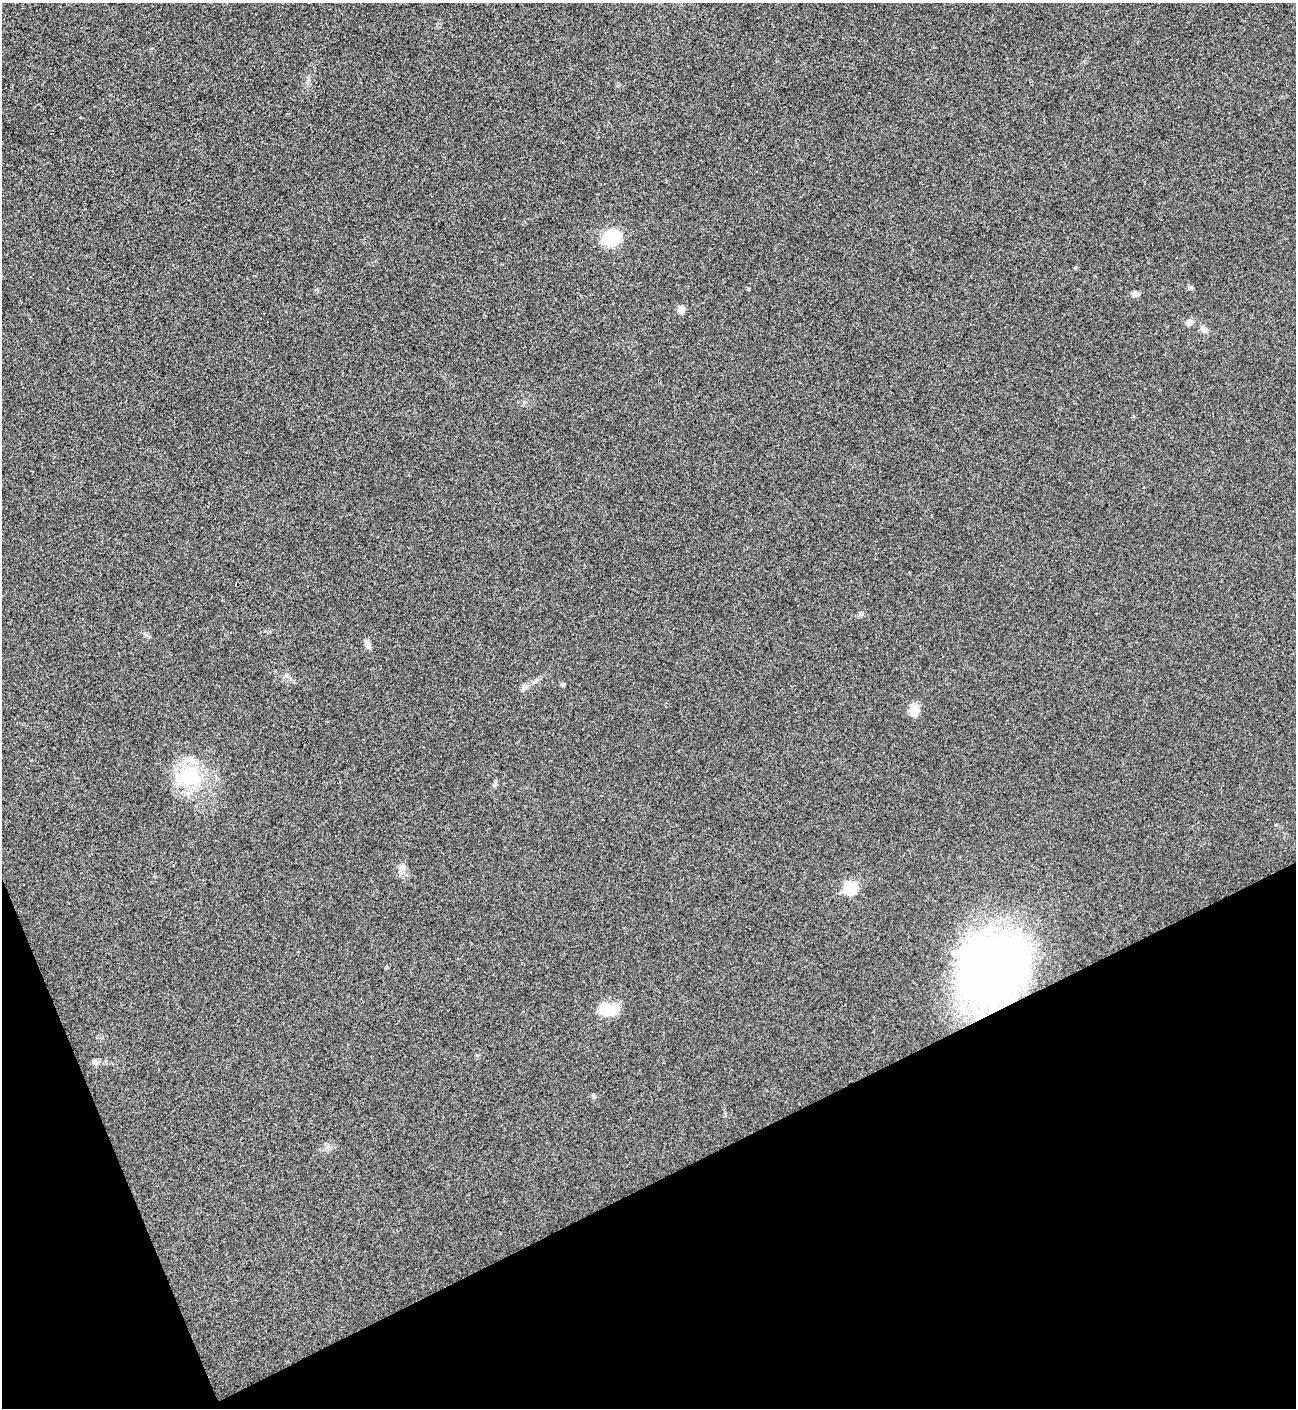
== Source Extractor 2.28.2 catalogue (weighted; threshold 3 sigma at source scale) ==
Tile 14 of 4 x 4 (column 2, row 4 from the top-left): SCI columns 1586-2879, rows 3-1408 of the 5624 x 5637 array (HDU 1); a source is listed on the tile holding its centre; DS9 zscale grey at full resolution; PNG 1298 x 1410 px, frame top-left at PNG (2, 3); no overlay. Shown black and unused: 20% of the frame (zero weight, under 3 of 4 exposures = <1% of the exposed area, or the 3 px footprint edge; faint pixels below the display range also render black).
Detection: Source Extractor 2.28.2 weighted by HDU 2 'WHT'; one run over the whole footprint, this tile lists its part. Background 0.0203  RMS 0.0056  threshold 0.0251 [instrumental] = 3 sigma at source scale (4.5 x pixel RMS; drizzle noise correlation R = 1.50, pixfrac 1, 0.05/0.05 arcsec/px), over >= 5 px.
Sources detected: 19; all 19 listed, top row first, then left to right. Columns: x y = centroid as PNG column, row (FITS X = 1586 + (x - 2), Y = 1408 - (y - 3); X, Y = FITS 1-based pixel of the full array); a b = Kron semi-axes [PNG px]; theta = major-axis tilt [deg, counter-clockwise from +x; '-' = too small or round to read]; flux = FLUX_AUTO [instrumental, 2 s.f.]
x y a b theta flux
611 238 17 13 28 24
1190 288 9 4 -1 0.93
1135 294 8 6 -4 2.2
681 309 11 8 66 2.7
1189 322 10 7 54 2.2
1204 330 8 6 -2 1.8
861 614 7 4 2 1.1
146 635 7 4 -20 1
368 644 12 7 -68 2.5
562 685 5 5 - 1.1
524 687 10 6 61 1.8
913 711 15 11 -69 5.4
189 776 36 29 3 35
402 868 11 9 -76 3.2
850 888 7 6 - 43
994 968 70 58 41 310
607 1009 16 11 -8 18
95 1062 11 6 -24 1.8
593 1096 6 4 -72 0.77
Overlapping masked pixels (flux is a lower limit): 1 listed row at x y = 994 968
Unlisted compact peaks at least as high as the median listed source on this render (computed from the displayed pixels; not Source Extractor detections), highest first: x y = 748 289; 286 675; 495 782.